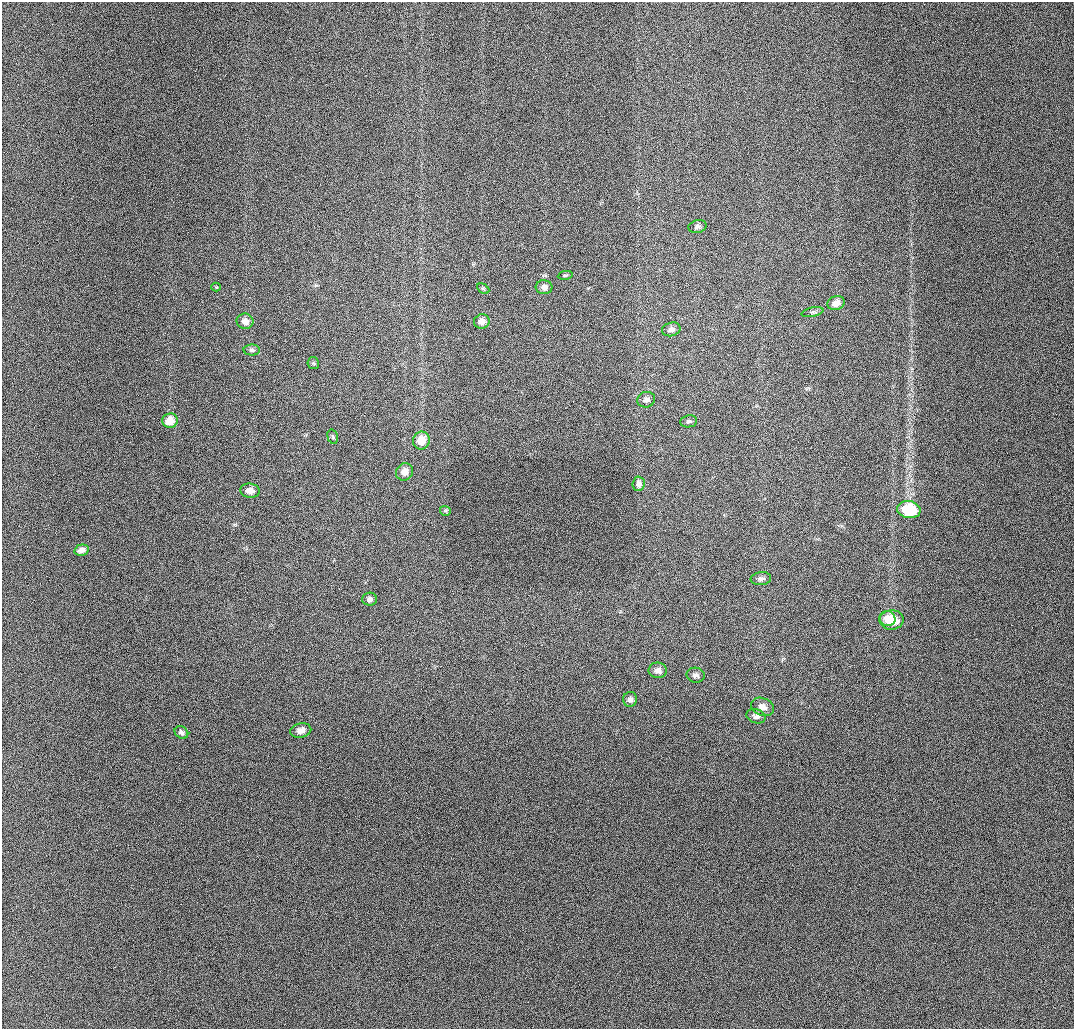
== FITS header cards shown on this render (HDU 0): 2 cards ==
NAXIS1  =                 1072 / length of data axis 1
NAXIS2  =                 1027 / length of data axis 2

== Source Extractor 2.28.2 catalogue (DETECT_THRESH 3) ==
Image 1072 x 1027 px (HDU 0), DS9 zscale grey, 1 PNG px = 1 image px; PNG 1076 x 1031 px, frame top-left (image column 1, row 1027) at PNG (2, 2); each listed source drawn as its Kron ellipse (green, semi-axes under 4 px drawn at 4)
Background 965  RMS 11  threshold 32.5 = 3 sigma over >= 5 px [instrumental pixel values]
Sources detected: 34; all 34 listed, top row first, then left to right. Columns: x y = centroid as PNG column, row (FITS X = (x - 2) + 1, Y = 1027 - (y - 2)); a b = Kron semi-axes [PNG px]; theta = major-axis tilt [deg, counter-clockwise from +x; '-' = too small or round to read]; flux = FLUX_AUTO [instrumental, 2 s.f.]
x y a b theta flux
697 227 9 6 14 2100
565 275 7 3 8 960
216 287 4 4 - 740
544 287 8 7 - 3300
483 289 6 4 -29 1100
836 303 8 6 17 6200
813 312 11 4 12 1900
245 321 8 7 - 4900
482 321 8 7 - 4300
671 329 9 7 14 3200
252 350 8 5 -1 1900
313 363 6 5 - 1100
646 400 9 7 17 3000
170 421 8 7 - 10000
689 421 8 6 9 1800
333 437 7 5 -74 1300
421 440 9 8 - 11000
404 472 9 8 - 5800
638 484 7 6 - 3400
250 491 10 7 -7 4600
909 510 12 8 -10 38000
445 511 5 5 - 910
81 550 7 5 14 5500
761 579 10 6 7 2400
369 599 7 6 - 2600
887 618 8 7 - 7100
892 620 12 9 3 17000
658 670 9 8 - 4000
696 675 9 7 -11 2600
630 699 7 7 - 2500
762 707 12 8 -22 4500
756 716 10 7 -15 2500
301 730 11 7 12 5200
181 732 7 6 - 2100